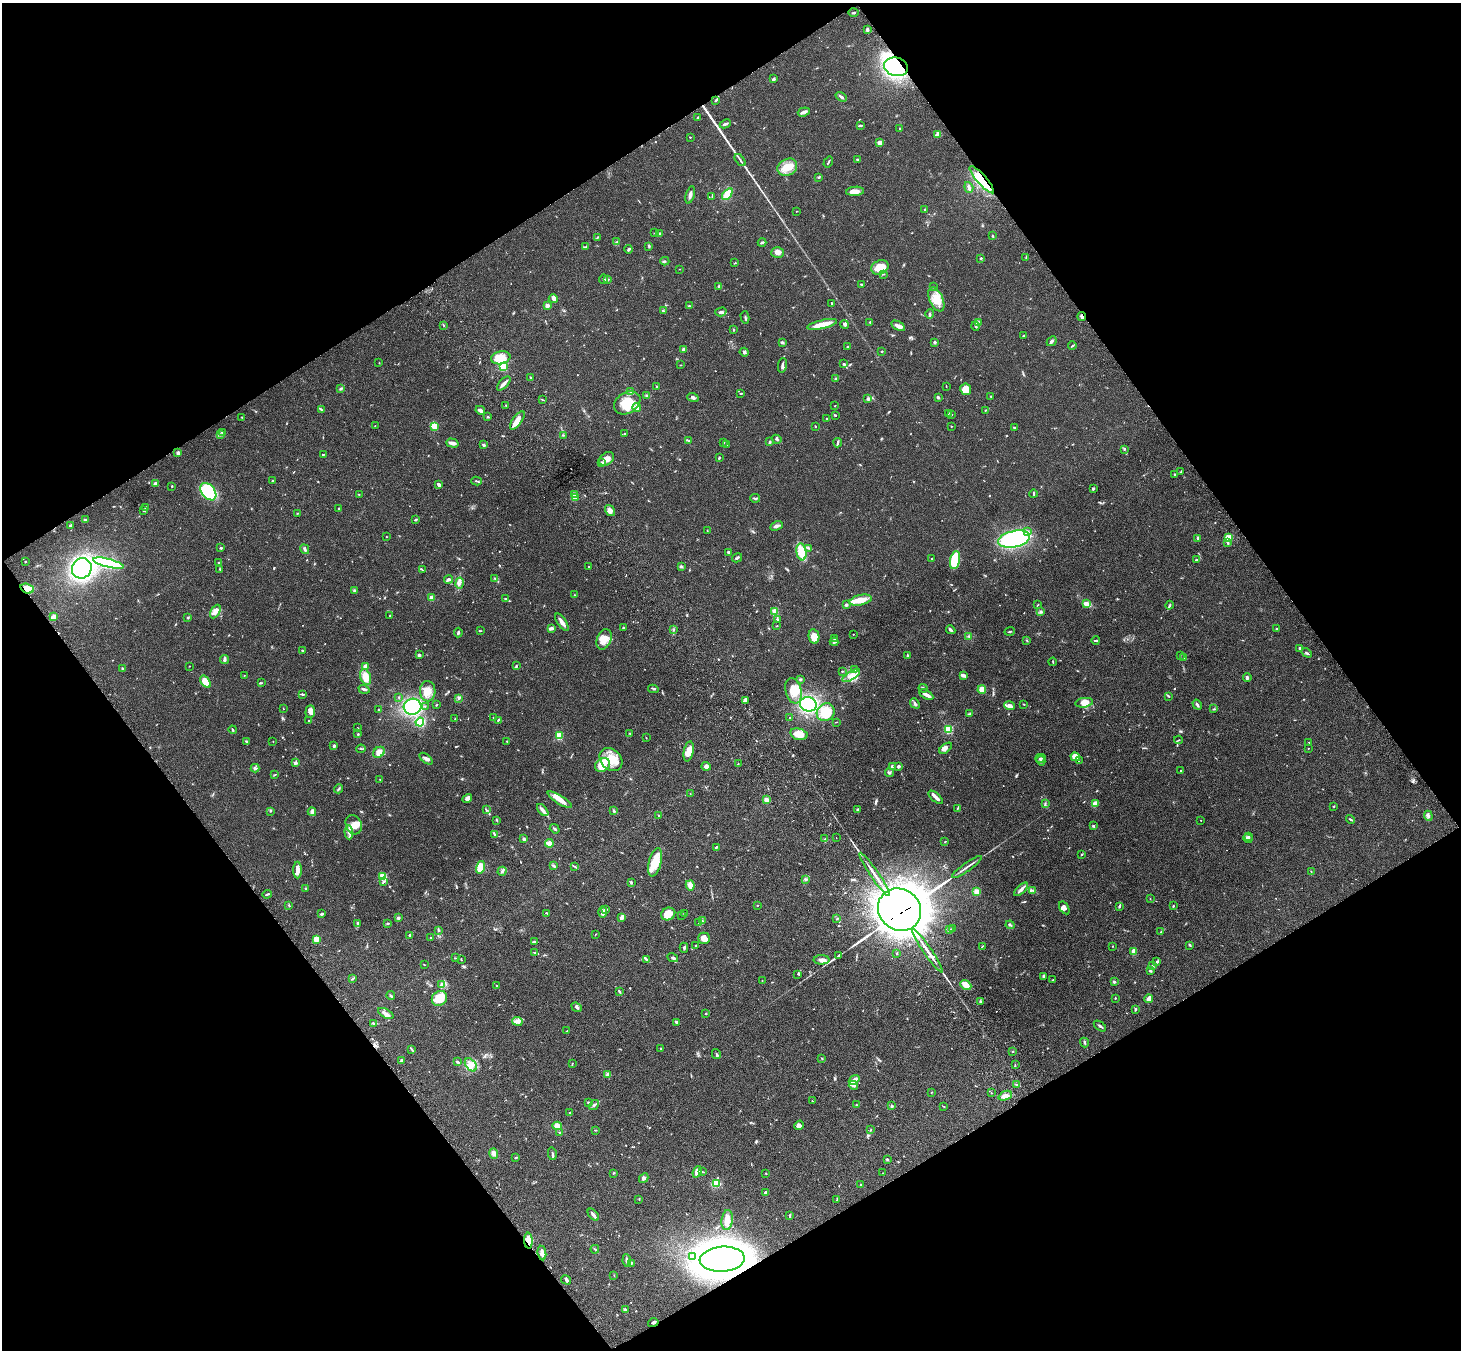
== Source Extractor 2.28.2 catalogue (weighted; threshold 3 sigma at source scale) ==
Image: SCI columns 107-5940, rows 372-5760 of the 6043 x 5998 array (HDU 1 of 3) = the unmasked area's bounding box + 8 px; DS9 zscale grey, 4 x 4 block average (1 PNG px = mean of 4 x 4 image px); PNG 1463 x 1352 px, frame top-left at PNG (2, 3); each listed source drawn as its Kron ellipse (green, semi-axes under 4 px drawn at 4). Shown black and unused: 48% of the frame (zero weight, under 3 of 4 exposures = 6% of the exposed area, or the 3 px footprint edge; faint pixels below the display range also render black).
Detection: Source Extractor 2.28.2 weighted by HDU 2 'WHT'. Background 0.0413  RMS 0.005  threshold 0.0225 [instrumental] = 3 sigma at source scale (4.5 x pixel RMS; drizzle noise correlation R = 1.50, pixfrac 1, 0.05/0.05 arcsec/px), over >= 5 px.
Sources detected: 796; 3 too faint to see at this stretch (4 x 4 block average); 4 inside a brighter object's white glare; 3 cosmic-ray / hot-pixel residue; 5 long thin detections or spike segments (spike, bleed or trail) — neither listed nor drawn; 17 coinciding with a brighter row at this scale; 51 inside a brighter listed object's ellipse — not listed separately; of the other 713, all 500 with FLUX_AUTO >= 1.26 (the completeness limit of this list) listed and drawn (213 fainter detections not listed), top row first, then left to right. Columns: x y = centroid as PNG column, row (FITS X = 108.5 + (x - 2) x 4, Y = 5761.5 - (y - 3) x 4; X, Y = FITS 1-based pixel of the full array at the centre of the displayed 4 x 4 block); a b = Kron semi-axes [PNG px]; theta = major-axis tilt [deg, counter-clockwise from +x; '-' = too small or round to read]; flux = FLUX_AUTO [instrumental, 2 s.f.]
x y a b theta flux
853 13 5 2 - 3
867 30 3 2 - 6.4
896 67 12 9 -15 370
773 79 4 3 - 3.7
841 97 6 2 -33 6.3
716 100 3 2 - 3.8
804 112 6 2 20 11
698 117 4 2 - 2.4
725 124 6 2 24 6.9
861 125 3 2 - 2.6
900 129 2 2 - 3.2
937 134 3 2 - 4.5
690 137 2 2 - 4
880 143 3 3 - 15
740 160 7 2 -51 5
858 160 3 2 - 2.6
828 162 6 2 59 3.2
787 167 10 8 28 40
818 177 2 2 - 4
982 180 17 4 -49 89
969 187 5 3 - 8.2
855 191 9 4 6 19
727 194 7 3 52 57
690 195 9 3 75 10
712 197 2 2 - 1.3
925 209 2 2 - 5.1
797 211 2 2 - 1.3
655 233 2 2 - 1.5
659 233 3 2 - 2.9
992 236 3 2 - 2.4
597 237 2 2 - 1.5
617 242 2 2 - 1.7
762 242 4 2 - 4.4
649 246 3 2 - 2.5
586 247 2 2 - 3.7
629 249 4 2 - 6.4
777 252 6 5 - 13
981 258 2 2 - 11
1026 258 3 2 - 2.4
665 261 4 2 - 3.1
735 263 3 2 - 2.5
880 267 9 7 25 57
680 269 2 2 - 1.4
883 274 3 2 - 1.9
603 279 5 2 - 4.1
608 279 3 2 - 3.1
861 284 2 2 - 3.7
719 286 2 2 - 2.4
933 287 2 2 - 1.5
553 299 4 3 - 6.2
936 299 13 6 -66 36
832 304 3 2 - 4.5
547 306 2 2 - 65
689 306 2 2 - 2.2
663 311 2 2 - 2.6
721 312 6 3 17 7.4
930 314 4 2 - 4.9
745 317 6 2 -75 3.7
1082 317 4 3 - 6.8
870 322 3 2 - 1.6
978 322 3 2 - 2.4
822 324 15 3 13 43
844 324 4 2 - 7.9
443 325 2 2 - 2.2
898 326 8 4 -30 13
976 326 4 3 - 4.9
733 330 3 2 - 1.8
1024 335 3 2 - 1.9
1052 341 5 2 - 6.8
935 342 2 2 - 22
782 343 3 2 - 6.1
848 346 3 2 - 2.1
1072 346 4 2 - 2.6
683 349 4 2 - 5.2
744 352 5 3 - 4.4
881 352 3 2 - 1.9
501 358 10 6 11 48
379 363 2 2 - 1.4
844 364 3 2 - 3.9
680 365 3 2 - 1.4
782 365 7 2 78 6.5
503 366 2 2 - 240
530 378 4 2 - 3.1
836 379 3 2 - 3.9
504 384 8 2 47 13
946 386 2 2 - 1.7
657 387 3 2 - 1.9
340 389 3 2 - 3
966 389 6 5 - 36
630 392 3 2 - 2.4
741 393 3 2 - 1.8
646 396 2 2 - 1.5
991 396 2 2 - 2.3
693 397 5 3 - 8.5
938 397 3 2 - 5.5
542 399 3 2 - 1.4
868 399 4 2 - 3.9
627 403 14 10 32 74
506 405 3 2 - 2.3
835 406 2 2 - 1.4
637 408 4 3 - 17
321 409 4 2 - 2.5
480 410 5 3 - 12
985 410 3 2 - 1.8
948 413 3 2 - 2
952 414 2 2 - 1.8
835 416 3 2 - 1.6
242 417 2 2 - 1.3
488 417 3 2 - 2
827 418 3 2 - 3
517 420 11 4 56 21
375 426 2 2 - 1.3
434 426 3 2 - 52
815 426 2 2 - 2.3
951 426 2 2 - 1.6
1014 427 3 2 - 4
222 433 2 2 - 1.4
624 433 2 2 - 1.6
220 434 2 2 - 2.3
564 435 3 2 - 1.9
777 439 5 2 - 3.9
689 441 2 2 - 1.3
724 442 2 2 - 1.3
769 442 4 3 - 3.4
452 443 6 3 -16 14
838 443 5 2 - 4.7
484 445 2 2 - 8.3
727 445 2 2 - 1.7
1124 449 3 2 - 3.2
178 453 3 3 - 6.1
323 454 3 2 - 2.2
719 458 3 2 - 2.5
607 459 8 6 35 20
602 463 2 2 - 31
1181 472 3 2 - 3.3
1174 474 3 2 - 1.8
273 480 2 2 - 1.5
476 481 5 2 - 3.5
155 483 4 2 - 5.9
439 485 4 2 - 8.9
172 486 2 2 - 2.6
1093 488 3 2 - 2.7
208 492 10 6 -53 190
359 494 2 2 - 1.3
574 494 2 2 - 33
1034 494 4 2 - 3
576 498 3 3 - 6.5
755 498 5 2 - 3.9
146 508 3 2 - 2.6
339 509 2 2 - 4
143 510 2 2 - 1.3
610 511 6 4 -58 11
298 513 2 2 - 2.3
416 519 3 2 - 2.7
85 520 3 2 - 2.7
70 525 3 2 - 4.4
776 526 6 3 26 9.6
707 531 2 2 - 1.5
1027 531 3 2 - 4.7
386 537 2 2 - 1.3
1198 538 2 2 - 12
1229 538 2 2 - 150
1014 539 16 8 12 330
1227 542 4 2 - 4
221 548 2 2 - 4.1
809 548 4 2 - 4
305 549 5 2 - 6.3
729 552 3 2 - 3.8
801 552 8 5 -81 52
737 558 5 2 - 5.7
931 558 2 2 - 1.4
955 560 9 5 77 120
1196 560 2 2 - 3
25 562 2 2 - 1.5
108 563 15 4 -14 250
219 563 3 2 - 3.3
681 566 3 3 - 4.9
589 567 2 2 - 1.6
82 568 10 9 - 390
220 570 2 2 - 1.6
422 570 3 2 - 1.9
494 578 2 2 - 1.4
449 580 4 3 - 7.7
459 583 5 2 - 4.2
27 589 7 4 -17 35
355 590 2 2 - 1.6
575 595 2 2 - 1.4
431 598 2 2 - 68
505 599 3 2 - 3.5
860 600 11 5 12 38
846 604 3 3 - 4.6
1086 604 4 3 - 21
1038 605 3 2 - 2.3
1170 605 4 2 - 4
215 612 7 4 61 15
775 612 4 2 - 31
1041 612 3 2 - 3.1
390 615 2 2 - 2.3
54 617 4 3 - 22
188 618 3 2 - 2.7
777 619 3 3 - 4
562 622 10 2 -56 19
777 626 2 2 - 1.4
551 628 4 2 - 12
623 628 3 2 - 1.9
1277 629 2 2 - 9.1
674 630 2 2 - 1.5
951 630 5 3 - 4.9
480 631 4 2 - 1.8
1010 631 5 2 - 2.8
458 632 5 2 - 4.8
853 634 2 2 - 1.4
814 636 7 5 -80 35
969 636 2 2 - 2.7
604 639 10 7 69 27
834 639 4 2 - 3.6
1027 641 2 2 - 1.3
1096 641 4 2 - 3.2
834 642 4 2 - 5.4
1300 648 3 2 - 3
302 651 4 2 - 3
1307 653 5 2 - 3.9
419 655 4 3 - 4.7
907 655 2 2 - 3.4
1180 656 2 2 - 1.4
1184 657 3 2 - 2
225 660 4 2 - 7.7
1053 662 4 2 - 2.2
189 666 2 2 - 2.5
366 666 3 3 - 16
516 666 4 2 - 2.8
122 668 2 2 - 2.7
854 670 2 2 - 1.3
842 671 2 2 - 3.1
244 675 2 2 - 1.3
964 675 4 2 - 11
851 676 10 4 32 20
365 677 8 5 -72 33
1247 678 4 3 - 4.2
800 679 3 2 - 3.3
205 682 7 4 -54 35
261 683 3 2 - 2.4
923 688 4 2 - 3.4
364 689 5 2 - 5.4
653 689 5 2 - 3.3
982 689 4 4 - 24
428 691 10 7 -87 28
793 691 13 8 -75 45
302 694 4 2 - 3.7
926 695 8 2 -29 26
1169 696 3 2 - 2
399 697 2 2 - 1.5
459 698 3 2 - 4.1
745 700 4 3 - 12
915 703 5 3 - 5.6
1084 703 9 4 8 25
808 704 8 7 - 210
1024 704 2 2 - 2.2
436 705 2 2 - 2.2
1197 705 5 2 - 5.2
425 706 2 2 - 1.7
1009 706 5 3 - 15
413 707 9 8 - 170
283 708 3 2 - 1.3
1214 709 4 2 - 2.9
378 710 2 2 - 1.6
310 711 6 4 87 12
826 712 9 8 - 73
970 714 3 2 - 2.8
493 717 2 2 - 1.5
790 717 2 2 - 2.3
455 719 3 2 - 1.5
309 720 3 2 - 1.6
498 720 3 2 - 2.6
420 722 4 3 - 110
836 722 3 2 - 1.3
358 728 2 2 - 1.5
948 729 2 2 - 280
233 730 4 2 - 3.3
630 733 2 2 - 1.3
358 734 3 2 - 3.3
799 734 9 5 -14 36
559 736 2 2 - 200
646 738 2 2 - 1.5
1178 740 4 2 - 2
246 741 3 2 - 3.3
507 741 2 2 - 1.5
273 742 2 2 - 1.5
1308 743 3 2 - 1.7
334 746 2 2 - 24
946 748 7 4 36 10
1308 748 3 2 - 1.3
361 749 4 2 - 2.9
689 751 10 5 79 28
379 752 6 5 - 24
1075 757 5 4 - 30
1040 758 5 2 - 4.5
426 759 7 3 -39 10
611 760 13 10 -47 58
1079 760 2 2 - 1.5
1041 761 5 2 - 2.8
295 763 3 3 - 5.5
738 764 2 2 - 1.5
602 765 8 6 35 52
706 766 4 3 - 8.7
892 766 4 2 - 3.8
898 766 3 3 - 5.8
255 768 4 2 - 6.5
1180 771 2 2 - 2.3
890 773 4 2 - 3.2
275 775 3 2 - 2.2
380 779 2 2 - 2
339 789 5 2 - 3.9
690 794 2 2 - 1.4
936 797 9 2 -41 13
467 799 5 3 - 11
560 800 14 3 -32 30
766 800 3 2 - 20
1045 803 3 2 - 2.8
1095 804 4 3 - 24
1333 806 2 2 - 1.7
957 808 3 2 - 2.2
486 810 4 2 - 3
543 810 7 3 -49 12
857 810 4 3 - 3.9
271 811 2 2 - 1.5
614 811 3 2 - 4.2
312 812 4 3 - 10
658 815 2 2 - 1.8
1428 816 5 3 - 5.4
1350 819 4 2 - 3.8
497 820 3 2 - 2.2
1201 820 2 2 - 2.3
354 825 10 7 -64 26
1094 826 3 2 - 3.7
555 829 5 2 - 5.5
349 832 7 3 -87 9.7
495 835 2 2 - 6.5
1249 836 3 2 - 4.4
836 838 2 2 - 1.4
524 839 2 2 - 9.9
825 839 3 2 - 2.6
1248 839 4 3 - 5.5
945 841 3 2 - 1.5
549 843 4 4 - 17
716 847 3 2 - 3.7
1082 854 3 2 - 2.1
655 862 14 6 76 51
554 866 3 3 - 4
480 867 6 4 74 40
575 867 4 2 - 2.6
967 867 18 2 35 11
297 870 8 3 -89 20
502 871 5 2 - 4
1311 871 3 2 - 1.9
874 874 26 2 -55 27
383 877 2 2 - 190
806 879 3 2 - 3.6
384 882 4 2 - 3.4
631 882 4 2 - 3.3
690 885 5 4 - 18
305 888 2 2 - 2.2
1021 889 8 3 43 9.4
1033 890 2 2 - 3.1
977 892 2 2 - 110
267 894 5 2 - 3.8
1150 898 2 2 - 1.4
289 905 3 2 - 2.4
757 905 3 2 - 1.4
1119 906 4 2 - 3.1
1173 906 2 2 - 2.2
1064 908 7 4 -56 8.2
606 909 4 2 - 3.2
899 910 22 20 -40 18000
603 912 6 4 -89 13
547 913 3 2 - 2.5
684 913 2 2 - 3.2
322 914 3 2 - 5.8
668 914 7 6 - 32
682 915 2 2 - 2
622 917 4 2 - 15
398 918 4 3 - 5
837 919 2 2 - 1.6
702 921 3 2 - 2.2
358 923 2 2 - 1.8
388 923 3 2 - 2.4
699 923 4 2 - 2.8
1010 925 5 2 - 3.6
949 929 3 2 - 2.1
952 929 3 2 - 2.1
438 930 4 2 - 3.2
1161 932 4 2 - 1.8
410 935 3 2 - 6
595 935 3 2 - 1.4
430 938 2 2 - 2.2
704 938 6 5 - 17
316 939 2 2 - 120
535 941 3 2 - 2.8
1190 945 3 2 - 3.2
695 946 2 2 - 2.9
1113 946 2 2 - 1.7
982 947 3 2 - 2.8
684 948 5 2 - 4.6
927 951 26 2 -55 30
1134 951 4 2 - 33
535 953 4 2 - 2.7
897 954 2 2 - 2.3
839 955 3 2 - 3.9
455 958 3 2 - 1.6
673 958 5 2 - 5.1
646 959 4 2 - 4.5
461 960 3 2 - 1.9
822 960 8 4 -1 12
1157 962 3 2 - 5.4
424 965 2 2 - 1.5
1152 965 3 2 - 1.8
1150 971 3 2 - 3.7
798 974 3 3 - 2.9
1043 976 3 2 - 5.3
353 979 4 2 - 2.8
1053 980 2 2 - 2.1
762 981 2 2 - 1.3
1114 982 2 2 - 20
442 985 4 3 - 8.6
966 985 6 4 -39 37
497 986 2 2 - 2.3
619 992 3 2 - 4.3
391 996 4 2 - 4.7
439 998 8 7 - 58
1115 998 3 2 - 1.5
1149 999 4 3 - 17
981 1001 3 2 - 3
577 1007 5 3 - 6.1
1135 1009 3 2 - 3.5
386 1013 8 2 -29 12
706 1014 2 2 - 2.4
517 1021 5 4 - 9.5
676 1022 4 3 - 4
374 1023 4 2 - 3.8
1100 1026 7 2 -36 4.9
567 1031 3 2 - 1.4
1084 1042 5 2 - 4
661 1049 2 2 - 2.8
412 1050 3 2 - 2.7
1013 1051 2 2 - 2.9
716 1054 5 2 - 3.9
822 1058 2 2 - 1.7
401 1060 4 2 - 3.7
457 1062 4 2 - 3.2
572 1064 2 2 - 1.9
471 1065 7 5 -51 19
1015 1065 2 2 - 1.4
608 1074 3 3 - 9.9
854 1080 6 2 35 22
1017 1084 3 2 - 2
853 1085 4 3 - 9.8
931 1092 2 2 - 1.5
991 1093 2 2 - 3.5
1005 1096 7 4 23 15
812 1101 3 2 - 1.4
588 1103 2 2 - 2.8
594 1105 5 2 - 4.8
857 1105 3 2 - 2.2
891 1106 3 2 - 5
943 1106 3 2 - 1.4
570 1112 2 2 - 1.3
799 1125 5 3 - 6.2
557 1126 5 4 - 19
595 1130 3 2 - 1.8
870 1130 2 2 - 1.9
559 1132 2 2 - 2.1
494 1153 5 4 - 13
552 1154 6 2 -78 4.6
516 1157 3 2 - 2.2
887 1159 3 2 - 3.4
697 1172 6 3 69 24
702 1172 3 2 - 1.5
614 1173 2 2 - 5.6
766 1173 2 2 - 1.8
883 1173 3 2 - 1.5
644 1178 5 3 - 6
716 1184 3 2 - 52
861 1185 3 2 - 1.8
766 1193 2 2 - 30
639 1199 3 2 - 1.7
837 1199 3 2 - 1.9
593 1215 7 2 -48 8.6
790 1215 3 2 - 3.4
727 1220 10 5 83 26
528 1241 8 4 -87 45
595 1249 4 2 - 2.6
542 1253 7 3 -81 16
692 1256 4 2 - 3.9
722 1259 22 12 3 2300
627 1261 6 2 -82 10
631 1263 3 2 - 2
614 1276 2 2 - 1.3
566 1280 5 3 - 6.2
625 1310 4 2 - 8.1
653 1323 5 2 - 5.7
Overlapping masked pixels (flux is a lower limit): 8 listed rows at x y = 896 67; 716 100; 982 180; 1082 317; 27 589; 899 910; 528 1241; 722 1259
Diffuse or blended objects may show on this block-average render without a row.